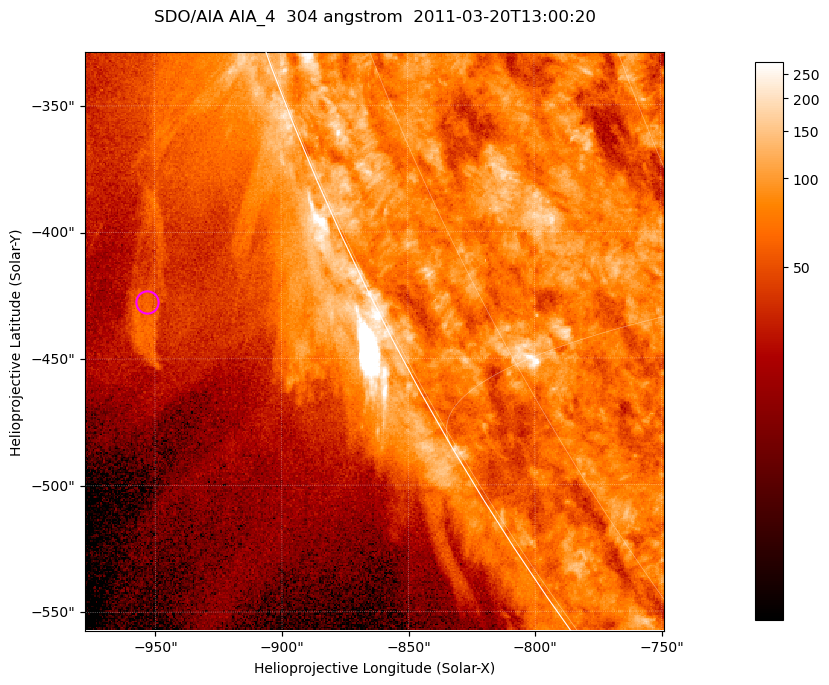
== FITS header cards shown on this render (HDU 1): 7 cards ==
TELESCOP= 'SDO/AIA '           / For AIA: SDO/AIA
INSTRUME= 'AIA_4   '           / For AIA: AIA_ATA1, AIA_ATA2, AIA_ATA3 or AIA_AT
WAVELNTH=                  304 / [angstrom] Wavelength
WAVEUNIT= 'angstrom'           / Wavelength unit: angstrom
DATE-OBS= '2011-03-20T13:00:20.123' / [ISO] Date when observation started; ISO 8
CTYPE1  = 'HPLN-TAN'           / CTYPE1; Typically HPLN
CTYPE2  = 'HPLT-TAN'           / CTYPE2; Typically HPLT

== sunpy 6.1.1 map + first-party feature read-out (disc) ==
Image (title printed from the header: SDO/AIA AIA_4  304 angstrom  2011-03-20T13:00:20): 381 x 381 px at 0.6 arcsec/px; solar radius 964 arcsec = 1606 px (partial field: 0.8% of the solar disc is inside the frame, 45% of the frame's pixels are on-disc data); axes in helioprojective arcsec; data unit not stated in the header (colour bar unlabelled)
Orientation: roll -0.132 deg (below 1 deg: not rotated)
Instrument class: DISC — disc imager (sunpy class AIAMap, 304 A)
Bright regions (active regions / flare kernels): reference = the on-disc median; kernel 3 px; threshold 5 sigma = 113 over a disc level ~75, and >= 1.15x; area >= 145 px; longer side >= 5 px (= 3 arcsec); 0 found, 0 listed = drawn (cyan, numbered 1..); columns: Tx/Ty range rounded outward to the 2 arcsec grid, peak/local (2 s.f.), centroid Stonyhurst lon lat
Off-limb structures (1.02-1.3 R_sun): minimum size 72 px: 5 found; the strongest spans PA ~110..115 deg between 1.06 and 1.1 R_sun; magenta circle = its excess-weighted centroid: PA ~115 deg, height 1.08 R_sun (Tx ~-954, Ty ~-428 arcsec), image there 2.3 x the reference